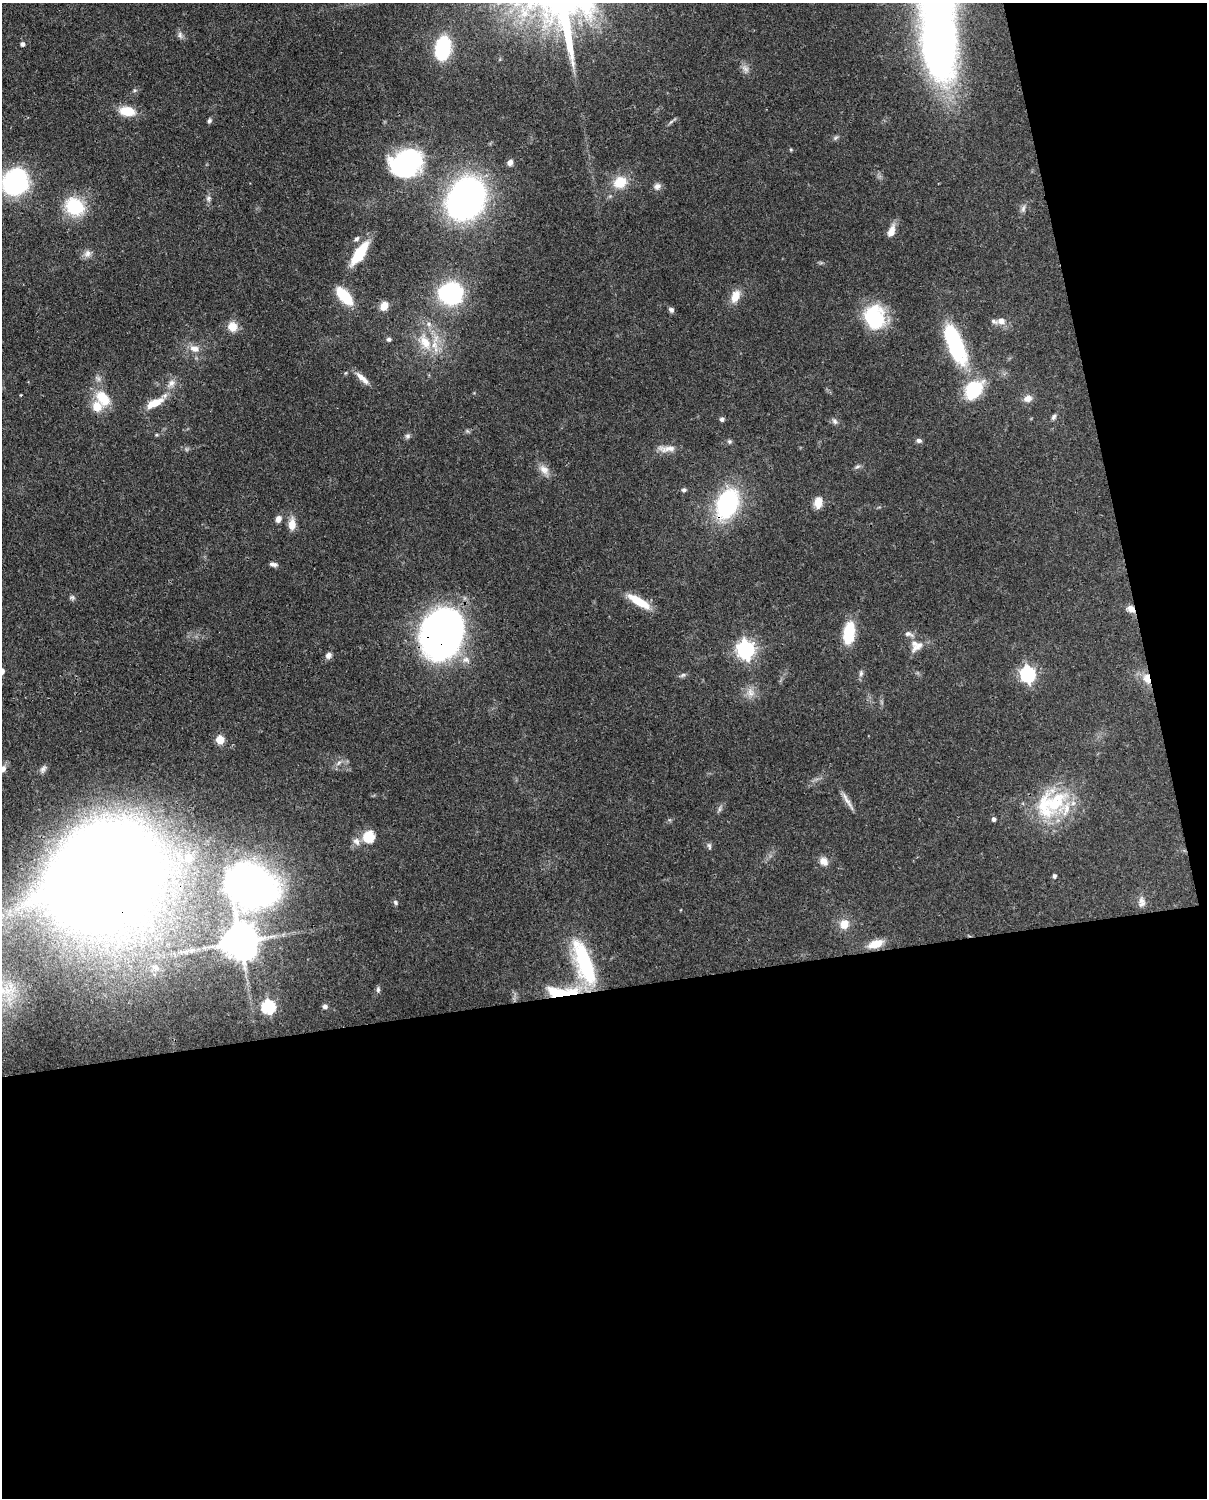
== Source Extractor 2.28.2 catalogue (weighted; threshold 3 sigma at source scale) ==
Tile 12 of 4 x 3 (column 4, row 3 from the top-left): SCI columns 3706-4910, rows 156-1651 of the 5001 x 4910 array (HDU 1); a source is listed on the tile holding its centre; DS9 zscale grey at full resolution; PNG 1209 x 1500 px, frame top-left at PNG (2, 3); no overlay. Shown black and unused: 39% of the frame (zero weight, under 3 of 4 exposures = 7% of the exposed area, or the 3 px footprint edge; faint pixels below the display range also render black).
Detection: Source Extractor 2.28.2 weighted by HDU 2 'WHT'; one run over the whole footprint, this tile lists its part. Background 0.107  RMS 0.0042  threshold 0.0188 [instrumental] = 3 sigma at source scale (4.5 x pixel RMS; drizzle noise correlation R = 1.50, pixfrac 1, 0.05/0.05 arcsec/px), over >= 5 px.
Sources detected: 106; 9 inside a brighter listed object's ellipse — not listed separately; the other 97 listed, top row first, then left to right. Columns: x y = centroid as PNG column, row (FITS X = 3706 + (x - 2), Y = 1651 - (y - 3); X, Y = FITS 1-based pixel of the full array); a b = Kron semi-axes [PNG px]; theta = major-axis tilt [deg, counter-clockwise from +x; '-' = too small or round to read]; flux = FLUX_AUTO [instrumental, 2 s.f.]
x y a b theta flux
180 35 10 7 -73 1.4
939 38 121 36 -87 270
22 44 4 4 - 1.4
443 48 16 10 81 44
745 68 13 7 -45 2.2
135 90 6 4 18 0.62
127 111 19 11 -8 8.1
209 121 6 5 - 0.94
835 138 8 4 32 0.88
791 149 5 4 - 0.52
510 162 7 7 - 1.7
406 163 33 27 19 57
15 181 30 25 57 47
620 182 15 12 28 9.5
657 186 11 8 35 1.9
208 198 8 7 - 1.2
466 199 27 21 58 210
74 206 24 20 -37 19
1023 209 11 6 76 1.4
891 231 15 7 69 3.9
357 239 7 5 43 1
359 253 22 8 55 20
87 254 11 10 - 2.4
451 293 29 27 -1 38
344 296 17 8 -48 19
735 296 16 9 68 5.6
384 306 9 7 59 4.7
671 310 7 6 - 1.1
875 317 27 22 -76 28
1001 321 11 9 -11 2.9
232 327 12 11 - 5
389 339 6 6 - 0.95
425 342 28 14 -64 12
955 344 51 17 -68 41
195 349 14 9 -9 3.7
362 378 21 6 -43 3.5
171 383 14 8 46 2.8
21 395 3 2 - 0.49
103 398 21 14 -49 11
1028 398 11 9 17 2.9
154 403 20 8 26 8
1054 417 8 5 57 1
722 419 5 5 - 1.2
835 421 9 6 -46 1.3
156 435 5 4 - 0.45
408 436 8 7 - 1.1
919 440 8 6 -7 1.2
729 441 6 6 - 0.78
667 449 26 8 1 4.2
857 467 8 5 38 1
544 470 15 11 -48 3.6
684 490 7 5 -5 0.88
818 502 10 8 81 5.6
727 504 31 20 66 48
278 519 9 7 66 2.2
292 524 14 8 87 4.6
273 564 10 5 -13 1.4
72 597 8 6 -20 0.97
639 601 29 9 -31 9.9
1131 609 11 8 -33 2.7
849 632 21 10 81 19
442 634 42 33 74 180
908 634 13 7 -18 1.9
918 646 23 8 38 3.7
746 649 7 7 - 180
328 655 8 6 53 1.8
466 660 10 8 -10 2.6
861 673 9 6 80 1.2
1028 674 7 6 - 100
683 675 8 5 27 1
1147 678 16 9 -70 4.6
751 693 12 10 -70 3.4
220 740 5 5 - 16
339 763 8 4 45 1.1
3 769 10 8 46 2.2
43 769 11 6 49 1.5
848 801 30 5 -58 2.8
1054 804 42 28 75 28
720 809 9 4 81 0.96
994 819 5 4 - 1.3
369 837 14 13 - 8.9
709 846 9 5 -78 0.95
188 857 7 7 - 6.3
824 861 11 9 -48 3.3
104 874 66 52 40 1700
1054 876 4 4 - 1.1
251 885 31 25 -38 290
395 902 7 6 - 0.91
1142 902 16 8 -90 2.5
844 924 12 12 - 4.9
240 942 10 10 - 1100
875 944 17 9 19 6.4
584 963 55 18 -71 39
378 989 8 5 89 1
561 992 48 12 2 23
325 1006 6 6 - 1.2
268 1007 6 6 - 66
Overlapping masked pixels (flux is a lower limit): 8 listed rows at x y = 939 38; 955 344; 727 504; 1131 609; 442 634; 1147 678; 104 874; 561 992
Isophote crosses this tile's border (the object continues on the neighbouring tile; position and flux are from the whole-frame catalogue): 2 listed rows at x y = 939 38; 3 769